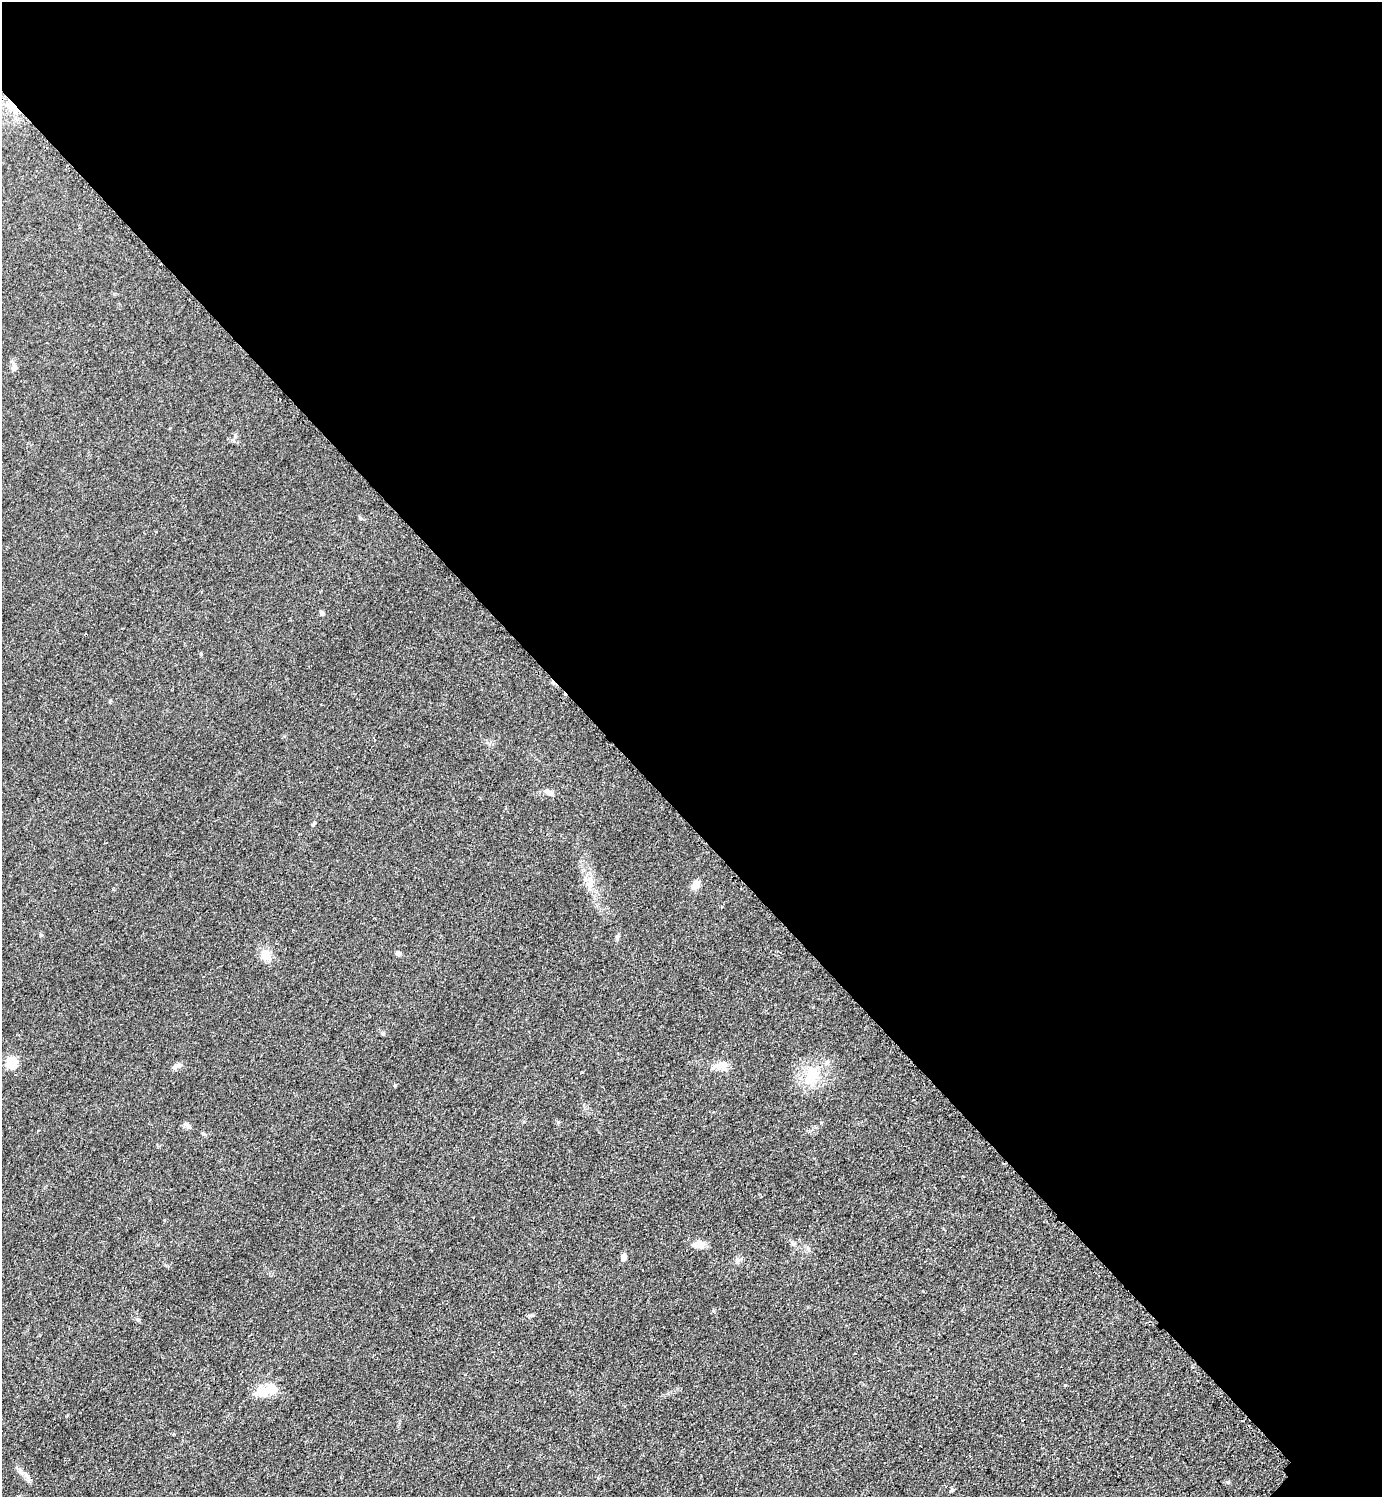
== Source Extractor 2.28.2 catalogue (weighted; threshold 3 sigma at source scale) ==
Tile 3 of 4 x 4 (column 3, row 1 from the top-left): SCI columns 3076-4455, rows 4494-5988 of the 6004 x 6004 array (HDU 1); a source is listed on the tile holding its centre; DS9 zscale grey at full resolution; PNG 1384 x 1499 px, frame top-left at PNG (2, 2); no overlay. Shown black and unused: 55% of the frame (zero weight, under 2 of 3 exposures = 1% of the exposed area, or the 3 px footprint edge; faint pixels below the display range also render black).
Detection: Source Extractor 2.28.2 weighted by HDU 2 'WHT'; one run over the whole footprint, this tile lists its part. Background 0.0782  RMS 0.0082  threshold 0.0367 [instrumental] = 3 sigma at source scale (4.5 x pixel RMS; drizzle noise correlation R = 1.50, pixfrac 1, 0.05/0.05 arcsec/px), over >= 5 px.
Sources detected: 25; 1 inside a brighter listed object's ellipse — not listed separately; the other 24 listed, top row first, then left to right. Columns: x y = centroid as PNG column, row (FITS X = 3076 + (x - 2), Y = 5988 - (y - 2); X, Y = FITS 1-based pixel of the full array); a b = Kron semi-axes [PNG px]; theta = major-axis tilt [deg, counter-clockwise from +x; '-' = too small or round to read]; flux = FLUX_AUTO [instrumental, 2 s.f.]
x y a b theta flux
13 106 18 5 -47 6.9
14 368 8 6 47 2.4
321 613 6 4 -71 1.2
201 654 4 4 - 0.98
374 740 3 2 - 0.82
547 792 11 6 -49 2.8
314 823 5 4 - 1
590 882 18 8 77 7.4
696 885 11 7 63 6.4
41 935 5 4 - 1
617 936 8 5 64 1.5
398 954 6 5 - 2.6
265 955 16 11 -31 8
11 1063 6 5 - 65
721 1065 20 8 12 8.4
177 1066 12 6 12 3.4
812 1075 24 17 61 24
188 1126 11 5 -37 2.4
697 1244 18 9 5 6.7
623 1258 7 6 - 3.9
737 1261 8 7 - 2.7
713 1311 6 4 -1 0.92
138 1320 6 5 - 1.4
271 1389 15 13 -21 12
Overlapping masked pixels (flux is a lower limit): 1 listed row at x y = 13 106
Unlisted compact peaks at least as high as the median listed source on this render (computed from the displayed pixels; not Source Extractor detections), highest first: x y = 395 1085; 1065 1385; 558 1122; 532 1315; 204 1134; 793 1244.